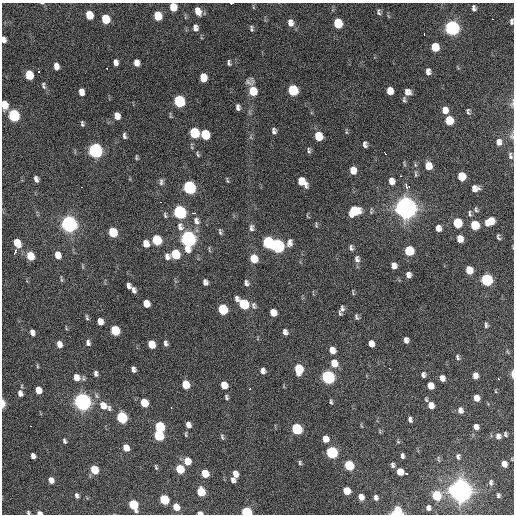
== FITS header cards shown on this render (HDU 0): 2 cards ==
NAXIS1  =                  512 / Axis length
NAXIS2  =                  512 / Axis length

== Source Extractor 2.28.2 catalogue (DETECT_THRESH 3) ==
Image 512 x 512 px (HDU 0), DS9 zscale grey, 1 PNG px = 1 image px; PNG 516 x 516 px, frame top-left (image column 1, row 512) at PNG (2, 3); no overlay
Background 3160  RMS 58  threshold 173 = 3 sigma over >= 5 px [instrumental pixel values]
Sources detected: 228; all 228 listed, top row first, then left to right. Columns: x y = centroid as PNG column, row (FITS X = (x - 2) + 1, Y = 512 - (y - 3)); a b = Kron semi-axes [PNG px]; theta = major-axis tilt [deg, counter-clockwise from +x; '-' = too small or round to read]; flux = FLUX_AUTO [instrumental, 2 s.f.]
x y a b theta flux
42 3 5 3 - 3.8e+03
231 3 3 2 - 8.1e+03
173 7 7 5 -82 6.6e+04
253 7 6 3 -71 3.9e+03
474 8 7 5 -82 1.1e+04
198 11 9 6 -66 3.7e+04
379 12 9 5 -87 8.9e+03
89 15 7 5 -75 8.2e+04
158 16 7 6 - 9.9e+04
106 19 7 6 - 1.2e+05
493 19 3 2 - 4.2e+03
511 21 7 4 86 9.4e+03
290 23 9 7 -79 2.6e+04
338 23 7 6 - 1.4e+05
195 28 8 6 -88 1.7e+04
251 28 8 5 -84 7.8e+03
452 28 7 7 - 1.2e+06
424 34 3 2 - 4.5e+03
4 39 6 4 -79 1.7e+04
435 47 7 6 - 8.4e+04
116 62 6 4 -80 1.7e+04
136 63 7 5 -80 2.8e+04
229 63 6 4 -87 8.0e+03
56 66 6 5 - 2.6e+04
107 68 2 2 - 2.6e+03
428 72 7 5 -89 1.7e+04
29 75 7 5 -77 1.1e+05
203 77 7 5 -84 6.5e+04
250 81 11 8 19 1.6e+04
43 85 9 5 -79 8.4e+03
293 90 7 6 - 2.3e+05
253 91 8 7 - 8.2e+04
390 91 7 5 -83 4.4e+04
81 92 6 5 - 2.8e+04
408 92 7 7 - 2.2e+04
404 100 8 4 -86 7.3e+03
179 101 7 6 - 3.5e+05
512 104 8 4 76 8.6e+03
4 105 7 5 -79 6.7e+04
238 107 6 4 -83 1.3e+04
445 110 7 6 - 3.0e+04
468 111 6 3 -82 7.0e+03
14 115 7 6 - 4.5e+05
117 116 7 5 -74 3.1e+04
449 120 7 6 - 1.0e+05
82 124 5 3 - 6.8e+03
274 131 6 5 - 1.1e+04
346 132 6 4 -71 4.8e+03
194 133 7 6 - 2.1e+05
205 134 7 6 - 1.5e+05
124 136 7 4 -79 8.9e+03
318 136 7 6 - 9.1e+04
512 136 9 6 77 1.1e+04
499 142 9 7 -89 2.2e+04
365 144 6 4 -83 1.3e+04
95 150 8 6 -75 1.1e+06
309 150 8 5 -80 8.0e+03
385 153 3 2 - 9.4e+03
198 154 9 4 -59 6.8e+03
510 156 11 6 -76 1.1e+04
136 157 7 3 -89 5.0e+03
428 166 7 6 - 5.0e+04
353 170 7 5 -83 4.0e+04
416 174 10 4 -90 6.7e+03
401 176 3 2 - 4.6e+03
461 176 7 6 - 8.5e+04
36 179 7 4 -72 1.5e+04
227 180 8 3 -81 4.5e+03
391 181 8 6 -78 2.8e+04
161 182 9 6 84 1.2e+04
302 182 10 6 -46 6.3e+04
408 186 7 4 -9 2.9e+04
82 187 2 2 - 1.8e+03
189 187 8 6 -74 6.0e+05
475 188 7 6 - 2.6e+04
161 202 2 2 - 4.4e+03
406 208 9 9 - 3.2e+06
476 210 8 5 -65 7.9e+03
354 211 9 7 29 1.4e+05
180 212 7 6 - 6.3e+05
193 213 5 3 - 5.6e+03
470 214 10 4 -82 8.5e+03
165 215 8 4 -72 6.9e+03
196 221 10 7 -73 1.9e+04
490 221 9 6 33 6.2e+04
457 223 7 6 - 1.4e+05
69 224 8 7 - 1.7e+06
316 225 7 4 86 5.2e+03
475 225 7 6 - 1.1e+05
180 227 12 8 -79 2.4e+04
251 228 10 6 89 1.3e+04
438 228 7 5 -87 2.2e+04
113 232 7 6 - 1.3e+05
220 232 9 4 -80 7.2e+03
498 237 6 3 -71 6.9e+03
188 239 9 7 -84 1.4e+06
460 239 7 5 -80 3.8e+04
156 240 7 6 - 1.8e+05
268 242 8 6 -71 3.9e+05
17 243 8 5 -64 6.7e+04
290 243 9 6 78 1.8e+04
146 244 7 6 - 3.4e+04
277 246 8 6 -75 7.3e+05
351 248 8 5 -76 9.6e+03
409 251 7 6 - 1.4e+05
15 252 6 3 64 2.3e+04
175 254 7 6 - 1.4e+05
58 255 7 6 - 3.7e+04
30 256 7 6 - 7.6e+04
167 257 8 6 -78 1.7e+04
254 259 7 6 - 7.4e+04
357 259 10 7 -80 1.6e+04
394 266 6 5 - 2.2e+04
469 270 7 6 - 5.4e+04
408 275 6 5 - 1.7e+04
61 279 10 3 -82 5.3e+03
486 280 7 6 - 4.0e+05
205 282 6 5 - 1.4e+04
246 283 7 5 -71 1.1e+04
128 286 6 4 -77 1.3e+04
133 290 7 4 -64 1.4e+04
353 292 8 2 -79 4.2e+03
237 299 7 4 -76 1.6e+04
146 303 6 5 - 4.5e+04
244 304 7 6 - 1.8e+05
254 306 10 6 -78 1.1e+04
223 309 7 6 - 2.0e+05
342 309 8 5 -89 1.0e+04
273 312 7 5 -72 4.2e+04
340 313 5 3 - 6.0e+03
87 317 8 4 -78 6.7e+03
356 317 7 5 -65 8.5e+03
100 321 6 5 - 2.8e+04
486 325 7 5 -84 7.8e+03
115 330 7 6 - 1.7e+05
32 332 6 5 - 1.8e+04
285 332 7 5 -75 1.5e+04
406 340 6 5 - 1.5e+04
88 343 7 5 -83 1.3e+04
165 343 7 4 -85 1.2e+04
59 344 7 5 -77 2.4e+04
151 344 7 5 -74 6.9e+04
371 344 6 5 - 2.8e+04
332 350 7 6 - 3.1e+04
457 357 8 5 -73 8.2e+03
334 363 9 7 -74 5.0e+04
37 366 6 3 -72 4.2e+03
133 369 6 4 -70 1.4e+04
299 369 8 6 -85 1.3e+05
390 369 3 2 - 3.3e+03
263 371 7 5 -80 1.6e+04
96 374 6 4 -78 1.2e+04
512 374 7 3 89 2.0e+04
423 375 6 4 -78 1.1e+04
475 375 6 5 - 2.2e+04
76 377 8 6 -72 3.6e+04
328 377 7 6 - 7.1e+05
442 378 6 5 - 2.1e+04
498 378 3 2 - 3.1e+03
186 385 7 5 -71 7.7e+04
224 385 6 5 - 4.9e+04
430 386 6 5 - 3.6e+04
250 389 3 2 - 4.1e+03
38 390 6 5 - 4.4e+04
495 391 5 3 - 3.7e+03
20 393 8 6 -75 1.8e+04
226 397 6 4 -69 7.6e+03
476 398 6 5 - 2.9e+04
82 402 8 7 - 1.9e+06
331 402 7 3 -77 6.0e+03
144 403 6 5 - 9.7e+04
3 404 7 3 -90 3.6e+04
431 405 7 6 - 3.2e+04
103 406 12 8 -30 5.7e+04
171 408 3 2 - 3.5e+03
460 410 7 6 - 1.7e+04
122 417 7 6 - 3.2e+05
410 419 5 4 - 1.1e+04
188 425 6 5 - 1.9e+04
31 426 2 2 - 1.9e+03
160 427 7 6 - 1.9e+05
476 427 6 5 - 2.0e+04
297 429 7 6 - 3.0e+05
380 431 6 3 73 4.4e+03
186 434 7 3 86 4.7e+03
505 434 5 3 - 6.2e+03
159 435 7 6 - 2.0e+05
498 436 7 6 - 1.5e+04
222 437 7 4 -81 6.8e+03
325 439 6 5 - 3.7e+04
64 441 6 3 -70 7.3e+03
126 448 6 5 - 3.9e+04
332 452 7 6 - 4.2e+05
33 456 6 4 -74 1.6e+04
402 456 5 3 - 1.0e+04
458 457 7 5 -76 9.1e+03
187 461 7 6 - 5.9e+04
300 463 6 4 -76 5.6e+03
504 464 6 5 - 2.7e+04
349 465 7 6 - 1.9e+05
393 465 5 4 - 8.6e+03
156 467 7 3 -72 5.5e+03
180 469 6 5 - 1.1e+05
94 470 6 5 - 1.0e+05
400 472 6 5 - 5.0e+04
205 473 6 5 - 7.3e+04
406 473 3 2 - 5.4e+03
235 474 6 5 - 2.7e+04
51 480 6 4 -67 2.6e+04
233 480 6 5 - 1.3e+04
491 482 7 5 89 8.7e+03
347 491 6 5 - 6.7e+04
461 491 9 9 - 3.1e+06
201 492 7 5 -75 1.1e+05
498 495 4 3 - 6.1e+03
77 496 6 4 -70 1.1e+04
436 496 7 6 - 1.4e+05
361 497 6 5 - 2.3e+04
376 498 5 4 - 1.1e+04
164 499 6 5 - 1.8e+05
133 505 7 5 -65 1.8e+05
176 507 6 5 - 5.2e+04
428 508 5 4 - 1.3e+04
28 512 4 3 - 5.5e+03
246 512 6 5 - 2.8e+05
397 512 9 7 39 7.9e+04
39 513 5 3 - 1.5e+04
200 513 5 3 - 1.5e+04
At the frame edge (FLAGS 8, measured only in part): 15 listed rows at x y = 42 3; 231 3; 173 7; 511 21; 4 39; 512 104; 4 105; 512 136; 512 374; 3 404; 28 512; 246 512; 397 512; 39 513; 200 513